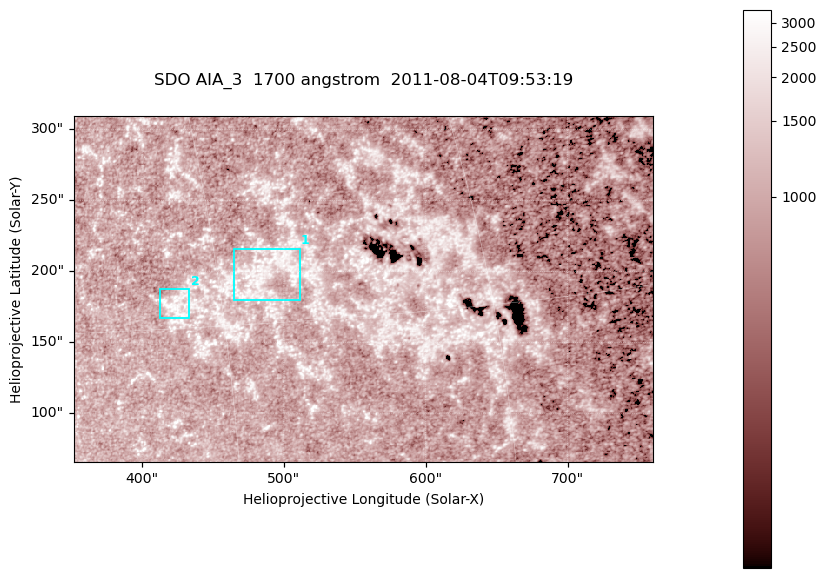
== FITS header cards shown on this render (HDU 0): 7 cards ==
TELESCOP= 'SDO     '           /
INSTRUME= 'AIA_3   '           /
WAVELNTH=                 1700 /
WAVEUNIT= 'angstrom'           /
DATE-OBS= '2011-08-04T09:53:19.714' /
CTYPE1  = 'HPLN-TAN'           /
CTYPE2  = 'HPLT-TAN'           /

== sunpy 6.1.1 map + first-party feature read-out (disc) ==
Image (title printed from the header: SDO AIA_3  1700 angstrom  2011-08-04T09:53:19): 666 x 399 px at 0.613 arcsec/px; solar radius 946 arcsec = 1543 px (partial field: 3.6% of the solar disc is inside the frame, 100% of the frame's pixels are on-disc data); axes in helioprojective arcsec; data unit not stated in the header (colour bar unlabelled)
Pointing: header CRPIX1/2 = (2049.23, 2048.32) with CRVAL1/2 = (0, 0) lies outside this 666 x 399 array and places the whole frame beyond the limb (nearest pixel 1.4 R_sun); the SolarSoft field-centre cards XCEN/YCEN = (555.9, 187.5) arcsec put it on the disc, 2080 arcsec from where CRPIX/CRVAL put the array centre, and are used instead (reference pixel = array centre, CRVAL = XCEN/YCEN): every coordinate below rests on XCEN/YCEN
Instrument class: DISC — disc imager (sunpy class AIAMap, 1700 A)
Bright regions (active regions / flare kernels): reference = the on-disc median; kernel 5 px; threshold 5 sigma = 1318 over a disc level ~972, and >= 1.15x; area >= 265 px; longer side >= 5 px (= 3.1 arcsec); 2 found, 2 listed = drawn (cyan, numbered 1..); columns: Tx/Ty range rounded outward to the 2 arcsec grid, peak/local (2 s.f.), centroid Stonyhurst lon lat
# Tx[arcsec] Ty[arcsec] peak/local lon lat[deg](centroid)
1 464..512 180..216 3.1 +33 +17
2 412..434 166..188 3.2 +28 +16